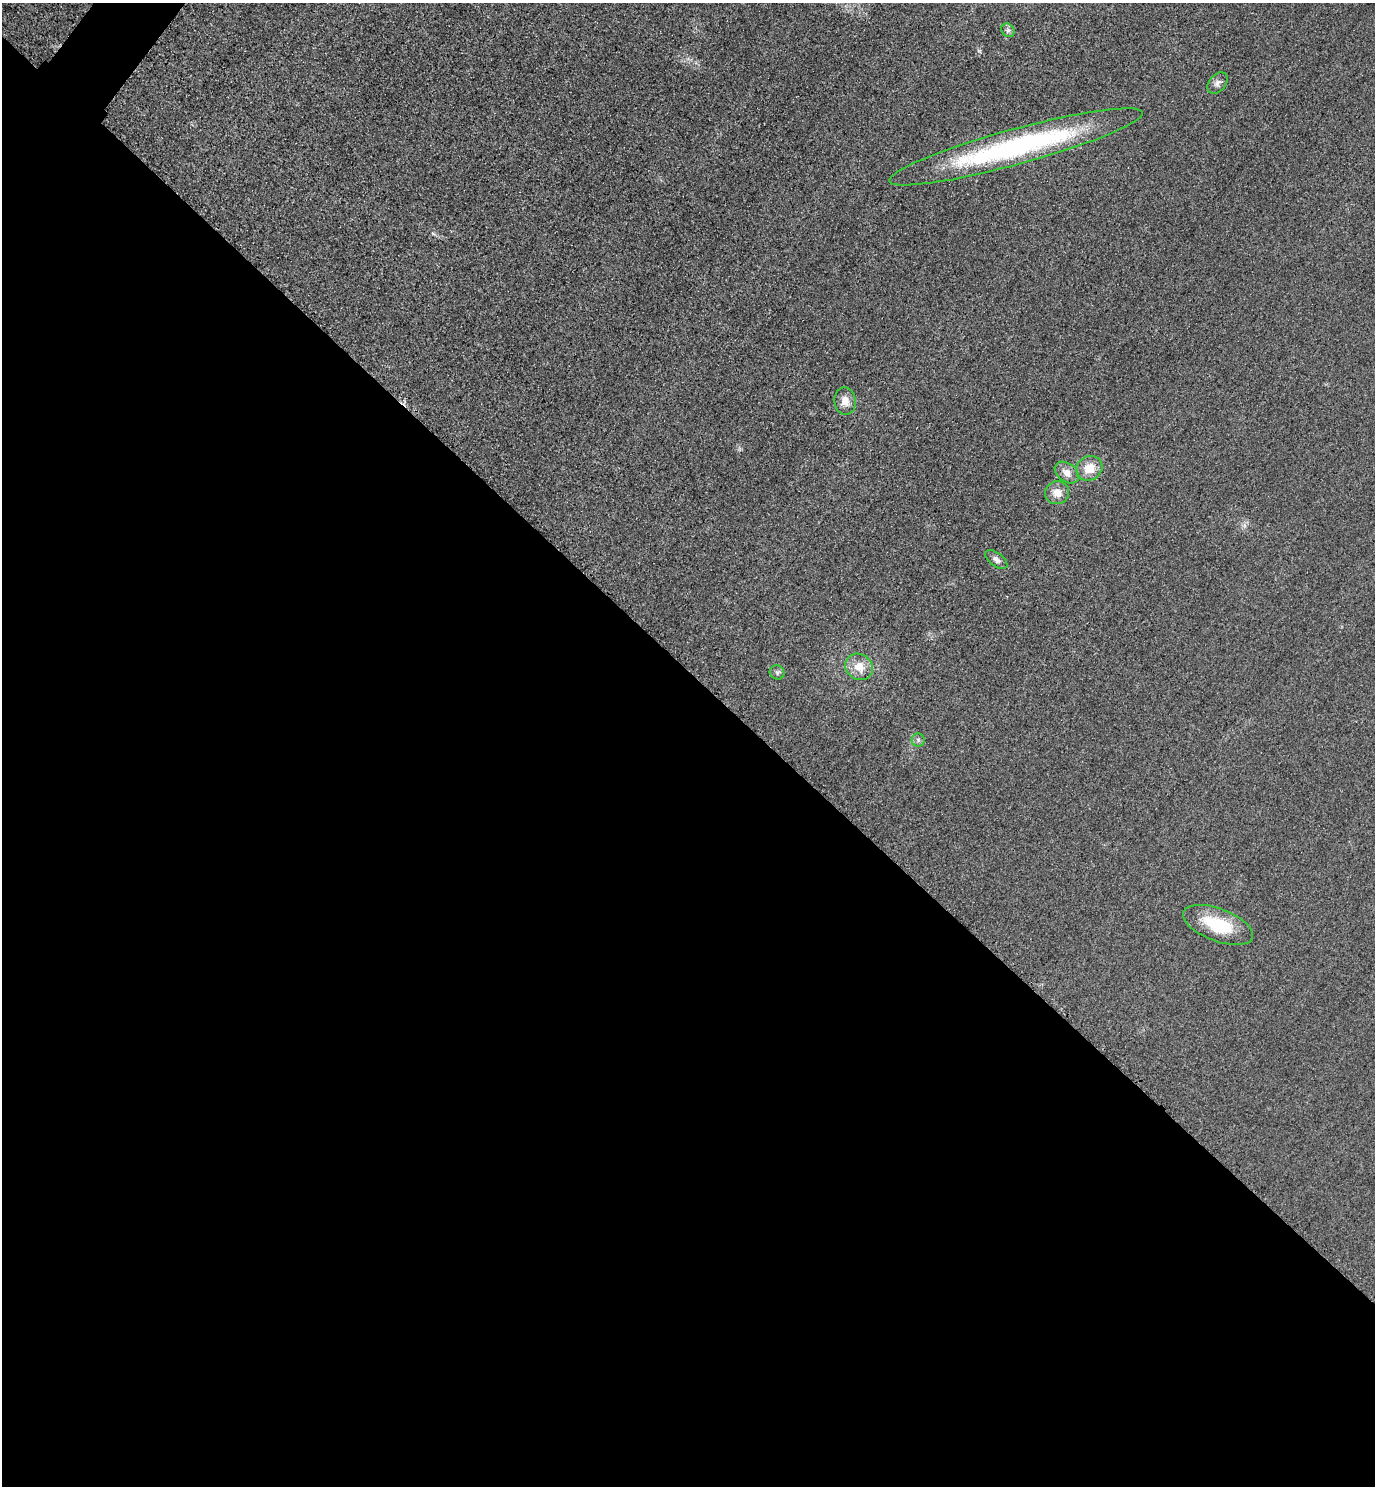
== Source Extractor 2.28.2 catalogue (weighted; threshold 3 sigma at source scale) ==
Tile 14 of 4 x 4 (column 2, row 4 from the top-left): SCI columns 1697-3069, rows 30-1513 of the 5996 x 5993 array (HDU 1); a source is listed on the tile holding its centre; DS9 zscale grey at full resolution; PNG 1377 x 1488 px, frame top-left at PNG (2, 3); each listed source drawn as its Kron ellipse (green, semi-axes under 4 px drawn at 4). Shown black and unused: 55% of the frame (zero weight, under 3 of 4 exposures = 3% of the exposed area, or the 3 px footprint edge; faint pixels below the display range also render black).
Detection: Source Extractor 2.28.2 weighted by HDU 2 'WHT'; one run over the whole footprint, this tile lists its part. Background 0.0504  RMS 0.017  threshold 0.0749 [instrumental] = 3 sigma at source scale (4.5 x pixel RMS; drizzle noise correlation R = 1.50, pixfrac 1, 0.05/0.05 arcsec/px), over >= 5 px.
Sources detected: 12; all 12 listed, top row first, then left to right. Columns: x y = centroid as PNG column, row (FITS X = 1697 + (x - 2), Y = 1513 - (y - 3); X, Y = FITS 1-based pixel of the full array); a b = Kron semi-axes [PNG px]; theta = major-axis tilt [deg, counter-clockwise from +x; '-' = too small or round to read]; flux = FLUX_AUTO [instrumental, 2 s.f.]
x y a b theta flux
1008 30 7 6 - 4.5
1217 83 12 8 50 8
1016 147 131 17 15 360
845 401 14 10 -84 15
1089 468 13 12 - 26
1067 472 13 9 -36 13
1057 493 12 11 - 16
996 559 13 6 -37 7.1
859 667 14 12 -34 23
777 672 7 7 - 4.1
918 740 6 6 - 4.2
1218 925 37 16 -21 70